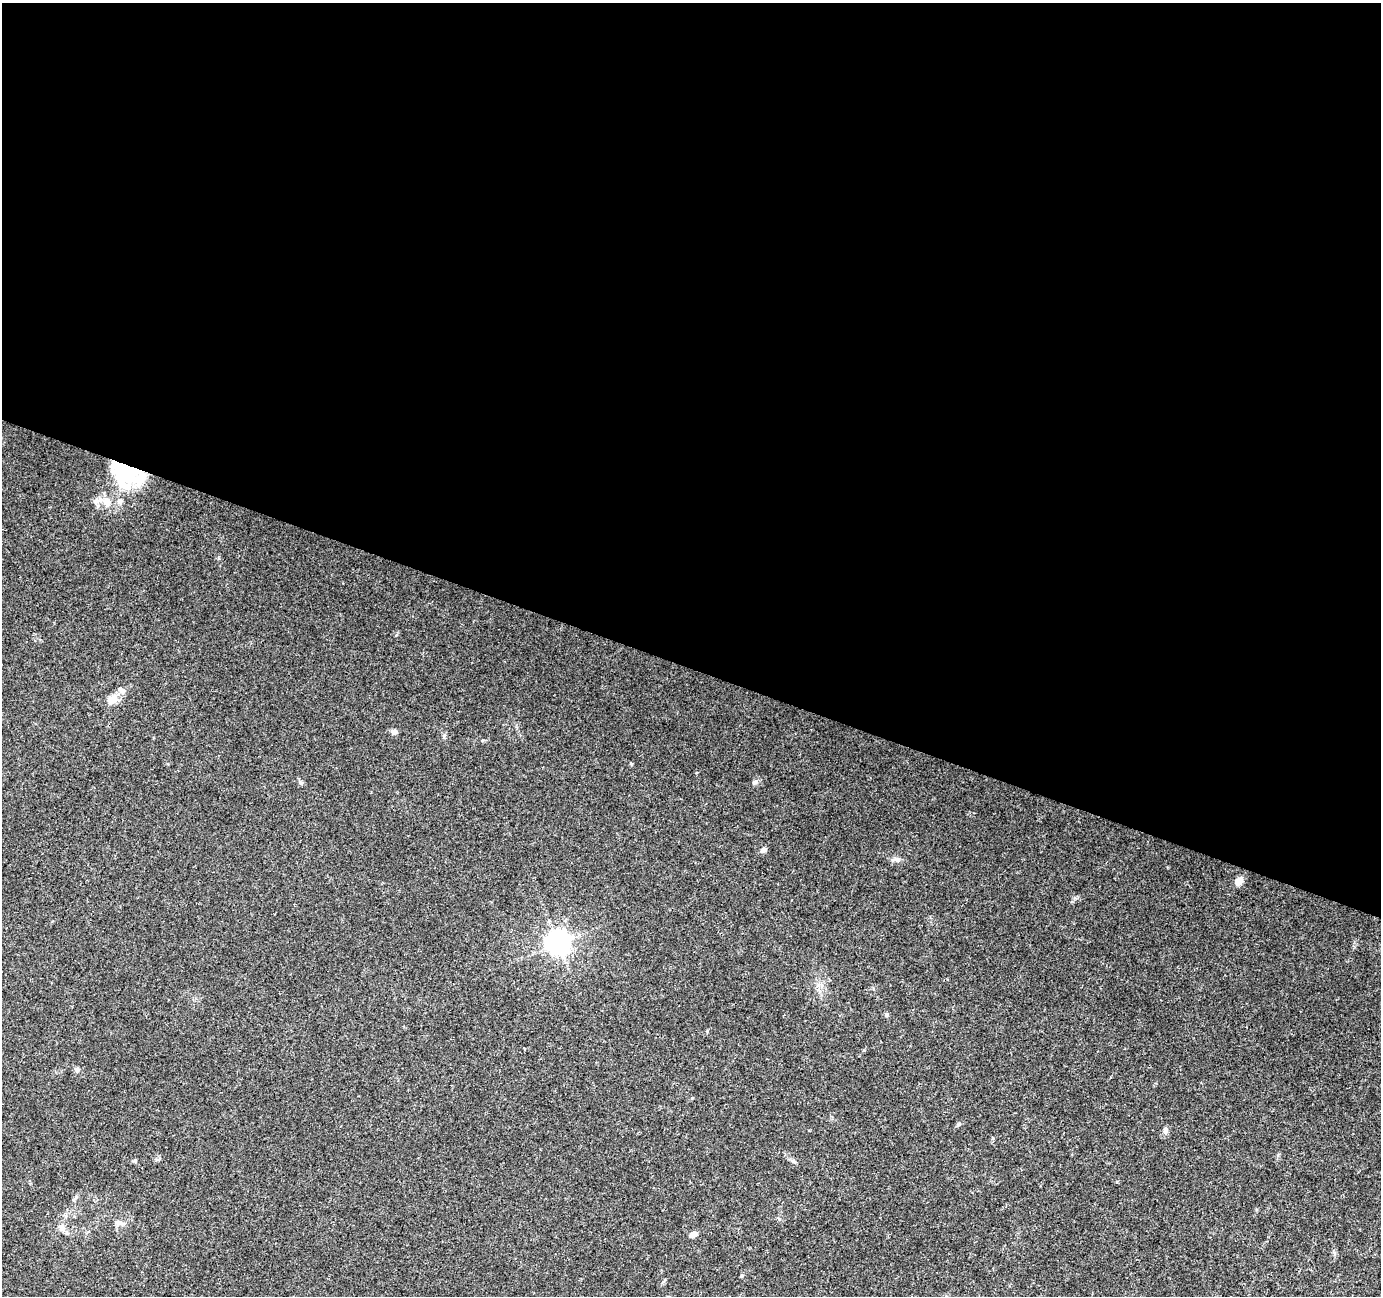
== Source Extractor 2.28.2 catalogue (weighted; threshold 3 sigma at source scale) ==
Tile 3 of 4 x 4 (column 3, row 1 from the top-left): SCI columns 2770-4148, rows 4157-5450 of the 5527 x 5664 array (HDU 1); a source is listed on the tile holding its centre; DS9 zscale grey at full resolution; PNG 1383 x 1298 px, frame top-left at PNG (2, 3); no overlay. Shown black and unused: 51% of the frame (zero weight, under 3 of 4 exposures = <1% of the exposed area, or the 3 px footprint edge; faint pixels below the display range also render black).
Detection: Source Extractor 2.28.2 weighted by HDU 2 'WHT'; one run over the whole footprint, this tile lists its part. Background 0.022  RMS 0.0036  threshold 0.016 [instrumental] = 3 sigma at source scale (4.5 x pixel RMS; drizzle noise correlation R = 1.50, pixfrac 1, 0.0396/0.0396 arcsec/px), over >= 5 px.
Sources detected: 22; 2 inside a brighter object's white glare — not listed; the other 20 listed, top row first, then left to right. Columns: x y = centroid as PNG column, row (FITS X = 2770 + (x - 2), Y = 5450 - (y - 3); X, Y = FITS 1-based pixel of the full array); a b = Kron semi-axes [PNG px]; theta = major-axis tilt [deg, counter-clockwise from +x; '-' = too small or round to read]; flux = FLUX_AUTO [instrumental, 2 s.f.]
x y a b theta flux
129 471 28 21 -33 30
107 501 13 11 -48 3.9
120 501 7 6 - 0.98
121 690 11 6 -36 1.6
112 699 13 9 30 4
394 732 7 6 - 1.3
444 735 6 4 19 0.46
755 782 8 6 34 0.87
764 850 7 5 20 1.4
898 860 8 5 -16 1
1238 881 6 5 - 5
558 943 8 8 - 250
822 986 7 4 -71 0.93
887 1014 6 5 - 0.54
77 1070 7 6 - 0.92
1165 1131 9 6 80 1
121 1223 14 3 -25 0.96
62 1228 10 8 -52 2
693 1234 8 5 25 2.1
742 1276 5 4 - 0.43
Overlapping masked pixels (flux is a lower limit): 1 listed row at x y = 129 471
Unlisted compact peaks at least as high as the median listed source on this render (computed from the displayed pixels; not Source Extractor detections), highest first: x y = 631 764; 301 783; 1075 898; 707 1031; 958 1124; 993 1138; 1117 1182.